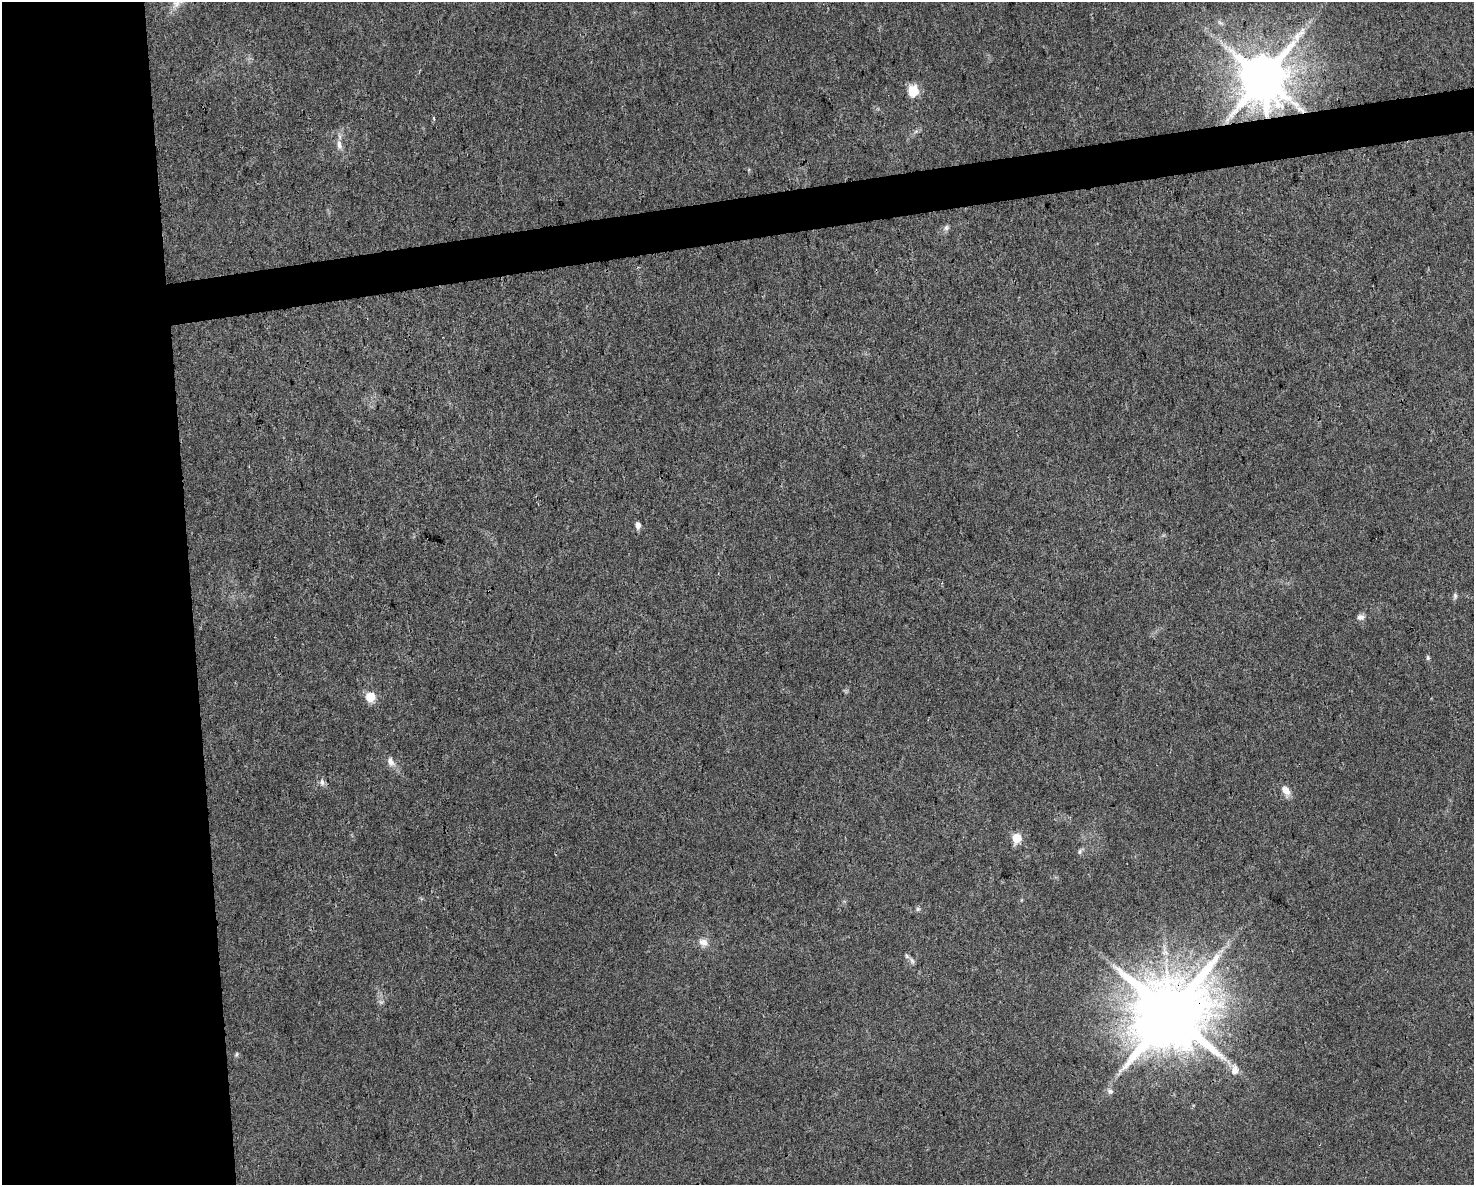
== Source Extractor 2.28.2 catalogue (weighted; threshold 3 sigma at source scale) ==
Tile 7 of 3 x 4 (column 1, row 3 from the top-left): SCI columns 64-1535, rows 1184-2366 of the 4497 x 4732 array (HDU 1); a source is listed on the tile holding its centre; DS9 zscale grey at full resolution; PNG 1476 x 1187 px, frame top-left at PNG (2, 2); no overlay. Shown black and unused: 16% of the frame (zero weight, under 3 of 4 exposures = <1% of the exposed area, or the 3 px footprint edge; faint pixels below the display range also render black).
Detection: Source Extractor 2.28.2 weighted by HDU 2 'WHT'; one run over the whole footprint, this tile lists its part. Background 0.0311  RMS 0.0039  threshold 0.0175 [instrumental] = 3 sigma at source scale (4.5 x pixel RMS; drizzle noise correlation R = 1.50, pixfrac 1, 0.0396/0.0396 arcsec/px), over >= 5 px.
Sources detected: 27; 1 too faint to see at this stretch — not listed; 1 inside a brighter listed object's ellipse — not listed separately; the other 25 listed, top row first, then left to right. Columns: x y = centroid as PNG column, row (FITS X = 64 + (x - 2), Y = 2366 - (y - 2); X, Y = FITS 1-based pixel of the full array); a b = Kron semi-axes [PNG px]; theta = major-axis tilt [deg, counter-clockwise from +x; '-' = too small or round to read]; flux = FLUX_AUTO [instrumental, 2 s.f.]
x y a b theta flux
1220 23 10 4 -27 1
1226 47 7 6 - 1.6
1263 77 14 12 73 2400
913 91 6 6 - 27
433 118 4 3 - 0.54
1228 119 7 4 71 1.2
339 145 14 7 -77 2.5
946 228 8 6 75 1.1
638 525 7 5 -87 2.2
1455 596 9 5 90 0.93
1360 617 10 8 -7 1.5
1428 658 6 4 -77 0.7
370 697 5 5 - 16
390 762 14 9 -67 2.6
322 782 9 6 -80 1.5
1286 791 13 8 -54 3.3
1016 838 5 5 - 18
1080 851 8 5 62 0.93
918 909 6 6 - 0.69
703 942 13 10 -19 2.9
912 961 9 5 -63 0.97
1170 1014 19 18 - 5000
236 1054 7 4 70 0.63
1235 1070 12 9 85 3.4
1110 1091 9 7 -15 1.4
Overlapping masked pixels (flux is a lower limit): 2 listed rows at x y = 1263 77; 1170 1014